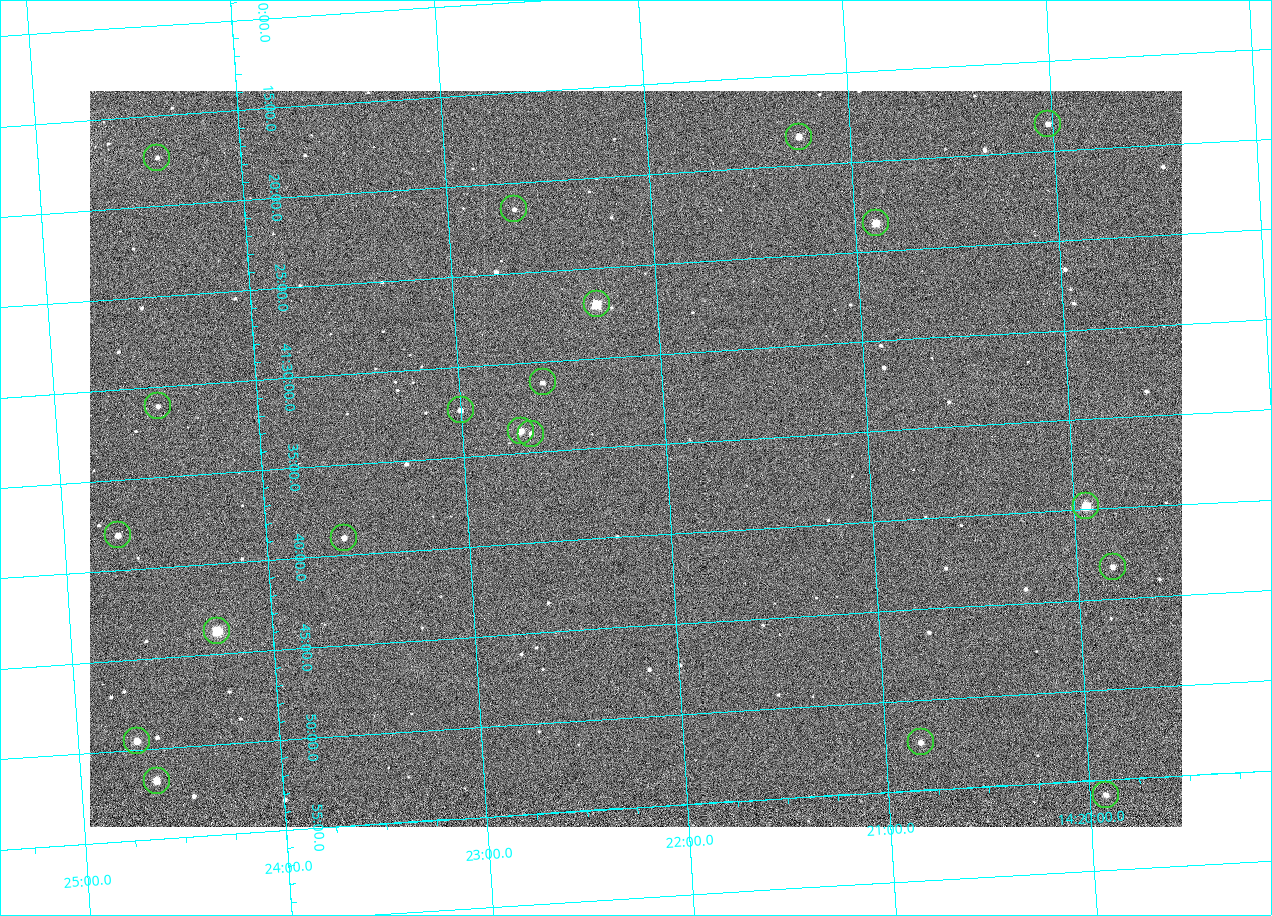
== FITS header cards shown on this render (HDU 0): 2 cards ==
NAXIS1  =                 1092 /fastest changing axis
NAXIS2  =                  736 /next to fastest changing axis

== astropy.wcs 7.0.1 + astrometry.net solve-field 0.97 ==
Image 1092 x 736 px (HDU 0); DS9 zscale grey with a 90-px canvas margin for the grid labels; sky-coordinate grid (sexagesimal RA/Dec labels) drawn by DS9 from the SOLVED WCS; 20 Tycho-2 reference stars matched to detected sources circled (green)
Header WCS: none
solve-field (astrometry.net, Tycho-2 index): SOLVED blind (the file carries no WCS)
Solved WCS: RA---TAN-SIP/DEC--TAN-SIP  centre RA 14:22:09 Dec +41:36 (215.54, +41.60 deg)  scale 3.33 arcsec/px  FOV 60.6' x 40.8'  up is -176 deg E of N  parity flipped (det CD > 0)
(file carries no celestial WCS; the grid is the blind solution)
Tycho-2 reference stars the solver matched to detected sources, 20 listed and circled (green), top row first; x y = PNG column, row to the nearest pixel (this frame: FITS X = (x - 90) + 1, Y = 736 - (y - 91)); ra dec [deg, ICRS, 3 dp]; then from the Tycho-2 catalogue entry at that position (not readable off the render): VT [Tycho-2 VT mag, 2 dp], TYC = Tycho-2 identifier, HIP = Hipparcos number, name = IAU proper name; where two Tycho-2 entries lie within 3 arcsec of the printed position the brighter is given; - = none
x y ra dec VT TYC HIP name
1048 124 215.006 +41.309 11.67 3038-298-1 - -
799 137 215.313 +41.307 10.54 3038-302-1 - -
157 158 216.103 +41.289 12.07 3038-286-1 - -
514 209 215.668 +41.358 11.71 3038-531-1 - -
876 223 215.224 +41.391 9.78 3038-588-1 - -
597 304 215.574 +41.451 8.73 3038-566-1 70240 -
543 382 215.647 +41.519 11.59 3038-488-1 - -
158 406 216.123 +41.518 12.02 3038-258-1 - -
461 410 215.750 +41.540 11.12 3038-479-1 - -
521 431 215.677 +41.563 10.23 3038-459-1 - -
531 434 215.666 +41.567 11.76 3038-461-1 - -
1086 506 214.985 +41.663 9.23 3038-464-1 - -
118 535 216.183 +41.635 11.01 3038-413-1 - -
344 538 215.904 +41.651 11.40 3038-603-1 - -
1113 567 214.956 +41.721 12.00 3038-491-1 - -
217 631 216.068 +41.729 8.81 3038-334-1 70409 -
137 741 216.177 +41.826 10.45 3038-108-1 - -
921 742 215.206 +41.873 11.51 3038-538-1 - -
157 781 216.156 +41.863 10.20 3038-555-1 - -
1106 795 214.980 +41.931 11.35 3038-237-1 - -